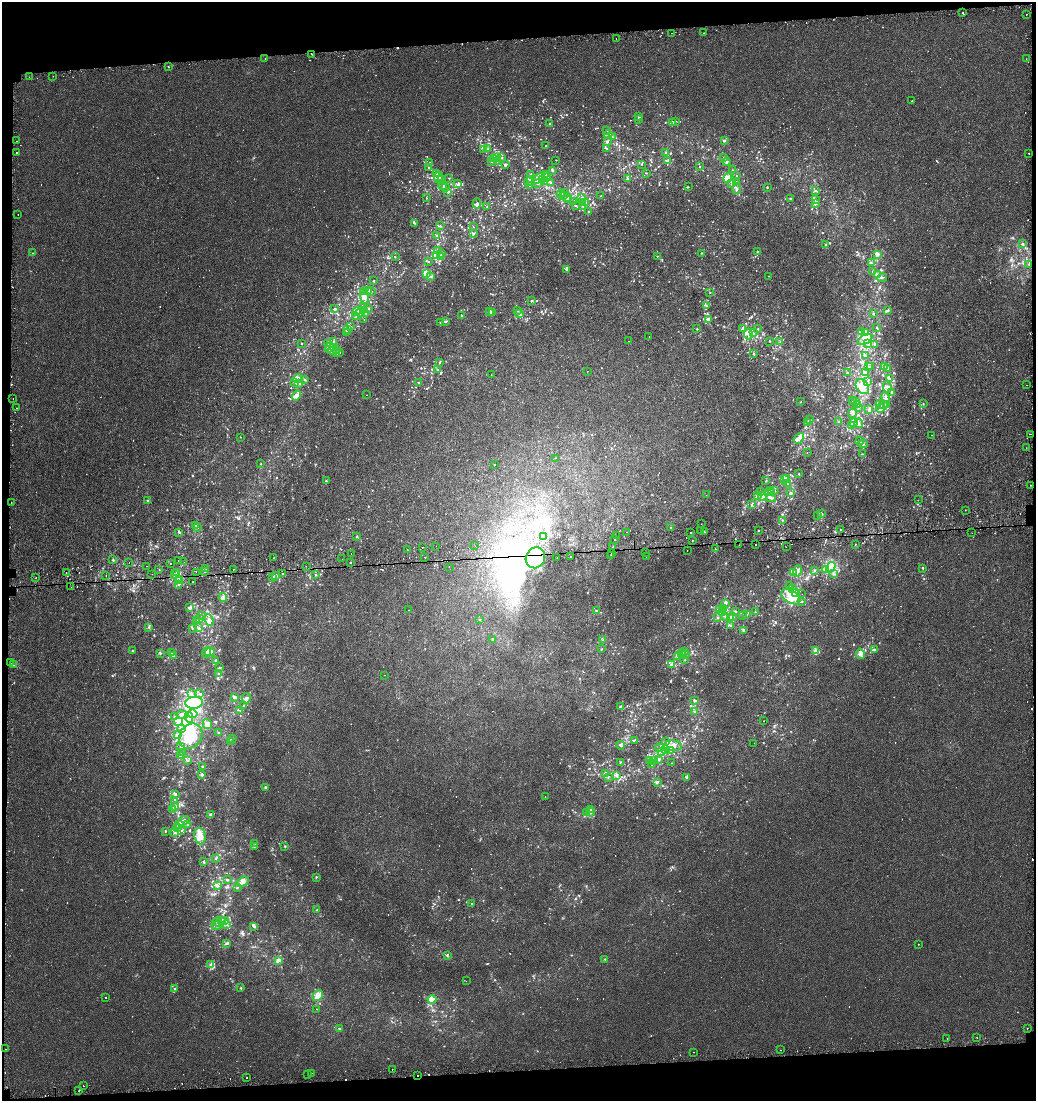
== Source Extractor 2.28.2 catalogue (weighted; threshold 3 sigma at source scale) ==
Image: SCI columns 30-4164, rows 34-4426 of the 4188 x 4463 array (HDU 1 of 3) = the unmasked area's bounding box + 8 px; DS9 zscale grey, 4 x 4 block average (1 PNG px = mean of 4 x 4 image px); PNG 1038 x 1103 px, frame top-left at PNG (2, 2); each listed source drawn as its Kron ellipse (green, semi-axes under 4 px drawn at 4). Shown black and unused: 7% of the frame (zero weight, under 2 of 3 exposures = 3% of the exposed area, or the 3 px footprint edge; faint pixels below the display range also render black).
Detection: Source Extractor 2.28.2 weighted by HDU 2 'WHT'. Background 7.90e-04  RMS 0.0026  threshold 0.0116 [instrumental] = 3 sigma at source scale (4.5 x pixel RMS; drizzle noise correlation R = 1.50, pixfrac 1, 0.0396/0.0396 arcsec/px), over >= 5 px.
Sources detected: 1577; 18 too faint to see at this stretch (4 x 4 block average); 32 inside a brighter object's white glare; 64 cosmic-ray / hot-pixel residue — neither listed nor drawn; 95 coinciding with a brighter row at this scale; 108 inside a brighter listed object's ellipse — not listed separately; of the other 1260, all 500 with FLUX_AUTO >= 0.817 (the completeness limit of this list) listed and drawn (760 fainter detections not listed), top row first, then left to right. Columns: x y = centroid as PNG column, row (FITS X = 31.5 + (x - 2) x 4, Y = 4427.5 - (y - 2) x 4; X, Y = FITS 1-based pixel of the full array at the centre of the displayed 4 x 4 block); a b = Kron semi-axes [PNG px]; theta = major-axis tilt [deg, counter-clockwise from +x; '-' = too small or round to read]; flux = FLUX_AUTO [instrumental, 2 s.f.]
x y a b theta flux
963 13 2 2 - 0.88
1026 14 2 2 - 2.9
672 33 2 2 - 2.3
704 33 2 2 - 0.82
616 38 2 2 - 3.5
311 54 2 2 - 9.7
265 59 2 2 - 6.4
1026 59 2 2 - 1.7
168 67 2 2 - 0.88
53 76 2 2 - 0.95
29 77 2 2 - 1.1
912 101 2 2 - 1.6
638 117 2 2 - 0.87
638 119 2 2 - 1.5
675 121 2 2 - 1
673 122 2 2 - 2.7
550 124 2 2 - 3.2
607 131 2 2 - 1
608 135 4 3 - 2.7
612 136 3 2 - 2.1
16 141 2 2 - 2.5
724 141 3 2 - 2.9
607 142 2 2 - 3.1
546 146 2 2 - 2
607 148 3 2 - 1.1
484 149 2 2 - 1.7
487 149 2 2 - 1.1
16 152 2 2 - 2.6
666 153 3 2 - 3
1029 153 2 2 - 3.1
496 157 4 2 - 3.2
724 157 2 2 - 1.9
501 158 2 2 - 1
493 159 2 2 - 1.8
556 160 2 2 - 0.89
668 160 3 2 - 3.8
491 161 4 2 - 1.5
497 161 2 2 - 0.9
726 162 4 3 - 3.5
430 163 2 2 - 1.1
642 164 2 2 - 1.4
505 165 2 2 - 4.2
700 166 2 2 - 0.94
428 167 2 2 - 0.85
733 170 2 2 - 0.98
552 171 2 2 - 2
646 173 2 2 - 0.92
437 174 2 2 - 1.4
531 175 2 2 - 9.9
545 175 4 2 - 3.3
737 176 2 2 - 0.89
439 177 5 3 - 5.3
547 177 2 2 - 1.5
449 178 2 2 - 0.9
539 178 7 3 39 7.7
728 178 5 3 - 14
542 179 4 3 - 19
628 179 3 2 - 2.5
442 180 4 2 - 2.3
530 180 2 2 - 3.1
529 182 2 2 - 1.1
545 182 3 2 - 3.5
551 182 3 2 - 1.4
736 182 2 2 - 1.2
458 184 4 3 - 2.7
538 184 2 2 - 1.4
731 184 2 2 - 0.85
530 185 2 2 - 0.94
443 186 4 2 - 3.2
688 187 2 2 - 0.99
767 187 2 2 - 1.4
445 188 3 2 - 1.1
736 189 5 2 - 3
815 191 3 2 - 1
448 192 3 2 - 1.7
564 193 2 2 - 0.87
561 194 4 3 - 2.6
563 196 3 2 - 4.3
601 196 2 2 - 1.2
582 197 2 2 - 1.2
426 198 2 2 - 0.9
567 198 2 2 - 1.3
790 198 3 2 - 0.95
568 200 3 2 - 2
815 200 2 2 - 1.2
574 201 3 2 - 1.4
582 202 2 2 - 1.5
585 202 2 2 - 2.1
477 203 5 2 - 3.4
816 203 3 2 - 1.3
575 205 2 2 - 2
583 206 2 2 - 0.84
487 207 2 2 - 2.5
589 212 2 2 - 2.6
18 214 2 2 - 3.1
414 223 3 2 - 1.2
440 226 2 2 - 0.89
473 227 2 2 - 0.91
474 233 2 2 - 1.1
437 236 3 2 - 2.5
825 244 2 2 - 1.4
1022 244 3 2 - 1.3
438 251 2 2 - 4.7
757 251 2 2 - 1.9
32 253 2 2 - 2
701 253 2 2 - 1.1
442 254 2 2 - 1.5
877 254 3 3 - 5.5
436 256 4 3 - 9.3
441 256 2 2 - 1.2
657 256 2 2 - 3.2
395 257 2 2 - 0.89
428 261 2 2 - 0.86
871 263 3 2 - 1.1
1029 264 2 2 - 1.9
567 270 3 2 - 2.3
873 272 2 2 - 0.91
426 273 3 3 - 11
877 275 2 2 - 1.2
430 276 2 2 - 3.1
768 276 2 2 - 1.7
882 278 5 2 - 2.6
374 281 2 2 - 1.4
368 290 2 2 - 2
363 291 2 2 - 1.3
371 292 2 2 - 1
710 293 2 2 - 0.83
364 298 6 3 -70 5.1
531 301 2 2 - 2.6
706 306 2 2 - 1.1
364 307 4 3 - 3.2
334 309 2 2 - 1.9
369 309 2 2 - 0.86
888 310 3 2 - 1.6
490 311 2 2 - 6.4
517 311 2 2 - 1.3
356 312 3 2 - 2.6
360 312 5 4 - 16
366 313 2 2 - 0.91
492 313 2 2 - 1.4
519 314 2 2 - 1.6
873 314 2 2 - 1.2
461 316 2 2 - 1.9
356 317 2 2 - 0.86
364 320 2 2 - 1.4
708 320 2 2 - 1.6
445 322 2 2 - 1.8
440 323 2 2 - 0.97
350 327 2 2 - 0.91
877 327 3 2 - 1
697 329 2 2 - 1.5
743 329 3 2 - 1.3
758 329 3 2 - 0.88
348 330 2 2 - 1.8
862 331 3 2 - 1.6
347 332 2 2 - 0.92
753 333 2 2 - 2.8
866 333 3 2 - 2.4
748 334 5 3 - 4.5
649 337 2 2 - 1.3
865 340 8 4 30 9.2
628 341 2 2 - 2.4
769 341 2 2 - 0.9
334 342 4 2 - 2.8
780 342 2 2 - 0.96
301 343 2 2 - 1.3
328 343 2 2 - 1
868 343 2 2 - 0.99
874 344 2 2 - 1.6
330 347 5 2 - 3.9
333 348 2 2 - 1.5
337 349 2 2 - 1.2
332 351 4 2 - 2.7
339 352 2 2 - 1.5
337 353 3 2 - 1.2
753 353 2 2 - 0.93
865 356 2 2 - 1.1
439 363 3 2 - 1
884 366 3 2 - 3.5
868 367 3 2 - 1.8
871 367 2 2 - 1.1
888 368 3 2 - 1.3
437 370 2 2 - 1
587 371 2 2 - 2
865 372 3 3 - 7
847 373 2 2 - 0.92
491 375 2 2 - 0.88
298 378 5 3 - 5
305 379 2 2 - 0.9
889 379 3 2 - 2.1
867 381 2 2 - 1.2
419 382 2 2 - 1.3
294 383 2 2 - 0.96
298 383 3 2 - 3.7
1026 385 2 2 - 1.2
862 387 8 6 -56 14
887 387 5 3 - 4.1
892 392 2 2 - 1.5
367 395 2 2 - 0.88
297 396 5 3 - 8.1
885 397 5 3 - 3.3
13 399 2 2 - 0.84
852 401 2 2 - 1.1
801 402 2 2 - 0.93
855 402 2 2 - 2.7
858 404 3 2 - 2.1
881 404 4 2 - 2.3
884 404 3 2 - 2.1
887 404 4 2 - 4.1
923 404 2 2 - 1
858 407 2 2 - 1.3
16 408 2 2 - 1.6
881 408 4 4 - 5.7
869 410 2 2 - 1.6
852 413 5 3 - 3.8
810 420 2 2 - 1.2
838 422 2 2 - 1.1
854 422 3 2 - 2.5
808 423 3 2 - 1.6
859 423 5 2 - 2.5
852 426 3 2 - 1.5
1030 434 2 2 - 1.6
932 435 2 2 - 1
241 437 2 2 - 0.82
799 438 6 4 50 9.6
860 441 4 2 - 1.8
863 444 5 2 - 2
1026 448 2 2 - 0.9
807 453 2 2 - 0.94
863 454 3 2 - 0.96
555 458 2 2 - 2.7
261 464 2 2 - 0.94
495 464 2 2 - 5.4
799 474 2 2 - 1.1
787 478 3 2 - 1.3
784 479 3 2 - 1.9
326 481 3 2 - 1.6
766 481 2 2 - 1.1
787 484 2 2 - 1
1031 485 2 2 - 0.84
775 490 2 2 - 0.84
769 491 4 2 - 2.4
760 492 2 2 - 1.2
771 492 3 2 - 1.7
790 493 2 2 - 2.6
706 495 2 2 - 1.7
757 496 4 2 - 2.4
762 497 4 2 - 2.1
771 498 5 2 - 2.9
918 500 2 2 - 1.2
148 501 2 2 - 2.6
11 503 2 2 - 3.8
751 504 2 2 - 1.4
965 510 2 2 - 0.9
821 514 4 3 - 2.9
818 516 2 2 - 0.92
782 520 2 2 - 1
701 524 2 2 - 1.3
196 525 3 3 - 2.2
198 527 3 2 - 1.2
671 527 2 2 - 2.7
759 530 2 2 - 3
840 530 2 2 - 1.3
701 531 2 2 - 2.4
179 532 4 2 - 1.8
626 532 2 2 - 1.1
691 532 2 2 - 1.9
704 532 2 2 - 1.5
972 533 2 2 - 0.85
616 535 2 2 - 2.4
357 536 2 2 - 1
544 537 2 2 - 2.5
614 539 2 2 - 12
692 540 2 2 - 1.6
855 544 2 2 - 1.2
739 545 2 2 - 5.1
755 545 2 2 - 2.6
436 546 2 2 - 1.8
475 546 2 2 - 1.7
613 547 2 2 - 3.3
786 547 2 2 - 0.94
422 548 2 2 - 1.8
407 549 2 2 - 1.1
715 549 2 2 - 1.1
687 551 2 2 - 0.97
611 553 2 2 - 0.88
646 553 2 2 - 0.87
351 554 2 2 - 2.3
570 556 2 2 - 3.1
611 556 2 2 - 1.2
646 556 2 2 - 1.5
425 557 2 2 - 2.2
273 558 2 2 - 1
535 558 11 9 62 140
557 558 2 2 - 1.4
342 559 2 2 - 1.1
113 560 3 2 - 1.7
178 561 2 2 - 0.9
129 562 2 2 - 1.1
184 562 2 2 - 2.5
350 562 2 2 - 6.1
170 563 2 2 - 1.2
147 566 2 2 - 1.2
306 566 2 2 - 0.98
449 567 2 2 - 2
831 567 6 4 60 62
206 568 2 2 - 2.8
923 569 2 2 - 0.82
159 570 2 2 - 4
233 570 2 2 - 4.1
814 570 2 2 - 0.88
825 570 3 2 - 2.7
205 571 3 2 - 0.83
798 571 6 3 78 5.1
66 572 2 2 - 1.2
177 572 2 2 - 1.1
196 572 2 2 - 1.6
793 572 4 2 - 2.7
152 574 2 2 - 2.4
283 574 2 2 - 2.8
833 574 2 2 - 0.99
106 575 2 2 - 1.5
174 575 2 2 - 1.3
276 575 3 2 - 4.2
315 575 2 2 - 0.94
272 577 2 2 - 2.8
36 578 2 2 - 2.4
180 579 3 2 - 13
178 581 2 2 - 3.4
193 582 2 2 - 1.4
178 584 2 2 - 1.5
790 586 3 2 - 1.5
71 587 2 2 - 0.82
792 589 3 2 - 2.4
796 592 3 2 - 1.5
802 594 2 2 - 1.9
223 597 4 2 - 7.7
791 597 10 6 -32 24
802 601 3 2 - 1.4
725 603 4 3 - 3
190 608 3 3 - 3.2
724 609 2 2 - 0.9
408 610 2 2 - 1.6
719 610 3 2 - 1.6
596 611 2 2 - 1.3
735 611 3 2 - 1.4
722 612 3 3 - 13
755 612 2 2 - 0.96
202 615 2 2 - 0.96
742 615 2 2 - 1
746 615 3 2 - 1.1
725 617 3 2 - 1.2
733 617 4 3 - 3.3
200 618 3 2 - 0.92
717 618 3 2 - 1.1
730 618 2 2 - 1.2
480 619 2 2 - 0.86
196 620 3 2 - 0.91
209 620 6 3 -67 4
731 626 4 3 - 2.8
149 627 3 2 - 1.2
192 628 2 2 - 0.87
199 628 4 2 - 2.4
743 630 3 2 - 1.4
492 639 2 2 - 1.2
603 640 2 2 - 1.2
601 649 3 2 - 0.95
874 649 4 2 - 2.5
133 650 2 2 - 0.84
684 651 2 2 - 0.84
816 651 4 3 - 4.2
207 652 5 2 - 3.8
210 652 5 2 - 3.5
160 653 4 2 - 1.6
171 653 3 2 - 1.6
681 654 4 2 - 1.9
860 654 5 3 - 6.2
685 655 3 2 - 2.2
173 656 3 2 - 1.5
677 656 4 2 - 1.6
215 660 3 2 - 0.91
685 660 2 2 - 0.87
10 663 2 2 - 2.1
672 664 3 2 - 4.6
13 665 2 2 - 1.1
220 668 3 2 - 1.5
219 673 3 2 - 1.2
384 675 2 2 - 1.1
191 693 3 3 - 2.6
200 694 2 2 - 2.1
235 697 3 2 - 3
246 698 5 2 - 3.3
694 700 3 2 - 1.5
194 703 9 6 6 120
244 705 3 2 - 0.93
620 706 3 2 - 1.4
240 710 2 2 - 1.3
695 711 3 2 - 1.1
193 714 4 3 - 3.4
182 715 6 3 -5 5.4
175 717 2 2 - 2.2
189 717 5 3 - 5.4
764 721 2 2 - 1.2
178 722 4 3 - 5.7
207 724 5 4 - 7.2
181 728 3 2 - 1.5
218 732 2 2 - 0.94
177 735 3 2 - 5.8
191 736 13 11 55 59
232 738 3 2 - 1.5
634 740 2 2 - 1.2
666 741 2 2 - 1.1
231 742 2 2 - 0.95
754 743 2 2 - 1.2
620 745 4 2 - 1.9
673 746 9 5 -4 15
181 747 3 2 - 1.1
659 748 4 2 - 1.6
665 749 3 2 - 1.6
671 751 4 2 - 1.8
183 752 2 2 - 0.85
662 752 4 3 - 2.9
181 756 3 3 - 4.9
658 759 4 3 - 2.6
187 760 3 2 - 1.5
653 760 2 2 - 0.94
649 761 2 2 - 1.1
620 762 3 2 - 0.91
672 763 2 2 - 0.95
652 764 4 2 - 2
203 766 2 2 - 0.97
605 774 3 3 - 6.7
202 775 3 2 - 2.2
617 776 3 3 - 2.4
608 777 2 2 - 1.1
687 777 3 2 - 2
657 782 3 2 - 2.1
265 787 2 2 - 1.7
175 794 3 2 - 1.4
545 797 2 2 - 2
174 800 2 2 - 0.86
175 806 4 2 - 2.8
173 809 3 2 - 1.1
590 809 3 2 - 1.7
591 812 4 3 - 2.7
586 813 3 2 - 3.5
211 814 4 3 - 4
183 821 7 3 24 6.6
179 825 5 3 - 3
188 825 3 2 - 1.6
177 828 3 2 - 1.9
181 830 2 2 - 1
165 831 2 2 - 1
174 833 2 2 - 1
200 836 8 6 -79 20
255 843 2 2 - 0.99
254 846 2 2 - 0.83
285 846 2 2 - 1.3
215 858 3 2 - 1.4
203 862 3 2 - 0.9
316 877 2 2 - 1.2
227 880 2 2 - 1.5
243 882 6 4 30 8.6
217 886 3 3 - 3.4
237 887 3 2 - 0.91
472 903 2 2 - 1.2
317 910 3 2 - 0.89
221 921 3 3 - 2.9
225 921 3 2 - 2.3
217 922 5 2 - 2.3
226 925 4 2 - 1.7
216 926 5 3 - 2.8
254 927 3 3 - 2
227 943 2 2 - 2
918 944 2 2 - 1.5
447 955 3 2 - 1.4
604 959 2 2 - 1.1
278 960 3 3 - 4.8
211 965 4 3 - 4.3
466 981 2 2 - 0.95
241 988 2 2 - 1.2
175 989 3 2 - 1.1
318 995 6 4 44 12
106 998 2 2 - 0.89
432 999 4 3 - 5.7
317 1009 2 2 - 7.4
339 1028 3 2 - 1.1
1027 1028 2 2 - 1.8
977 1037 2 2 - 1.1
947 1039 2 2 - 1.1
5 1049 2 2 - 9.2
781 1050 2 2 - 2.2
694 1052 2 2 - 0.92
392 1069 2 2 - 2.3
312 1073 2 2 - 1.3
308 1074 2 2 - 1.1
417 1075 2 2 - 3.8
246 1078 2 2 - 1.5
83 1086 2 2 - 1.8
79 1091 2 2 - 0.83
Overlapping masked pixels (flux is a lower limit): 4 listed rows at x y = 311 54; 535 558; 180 579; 417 1075
Diffuse or blended objects may show on this block-average render without a row.